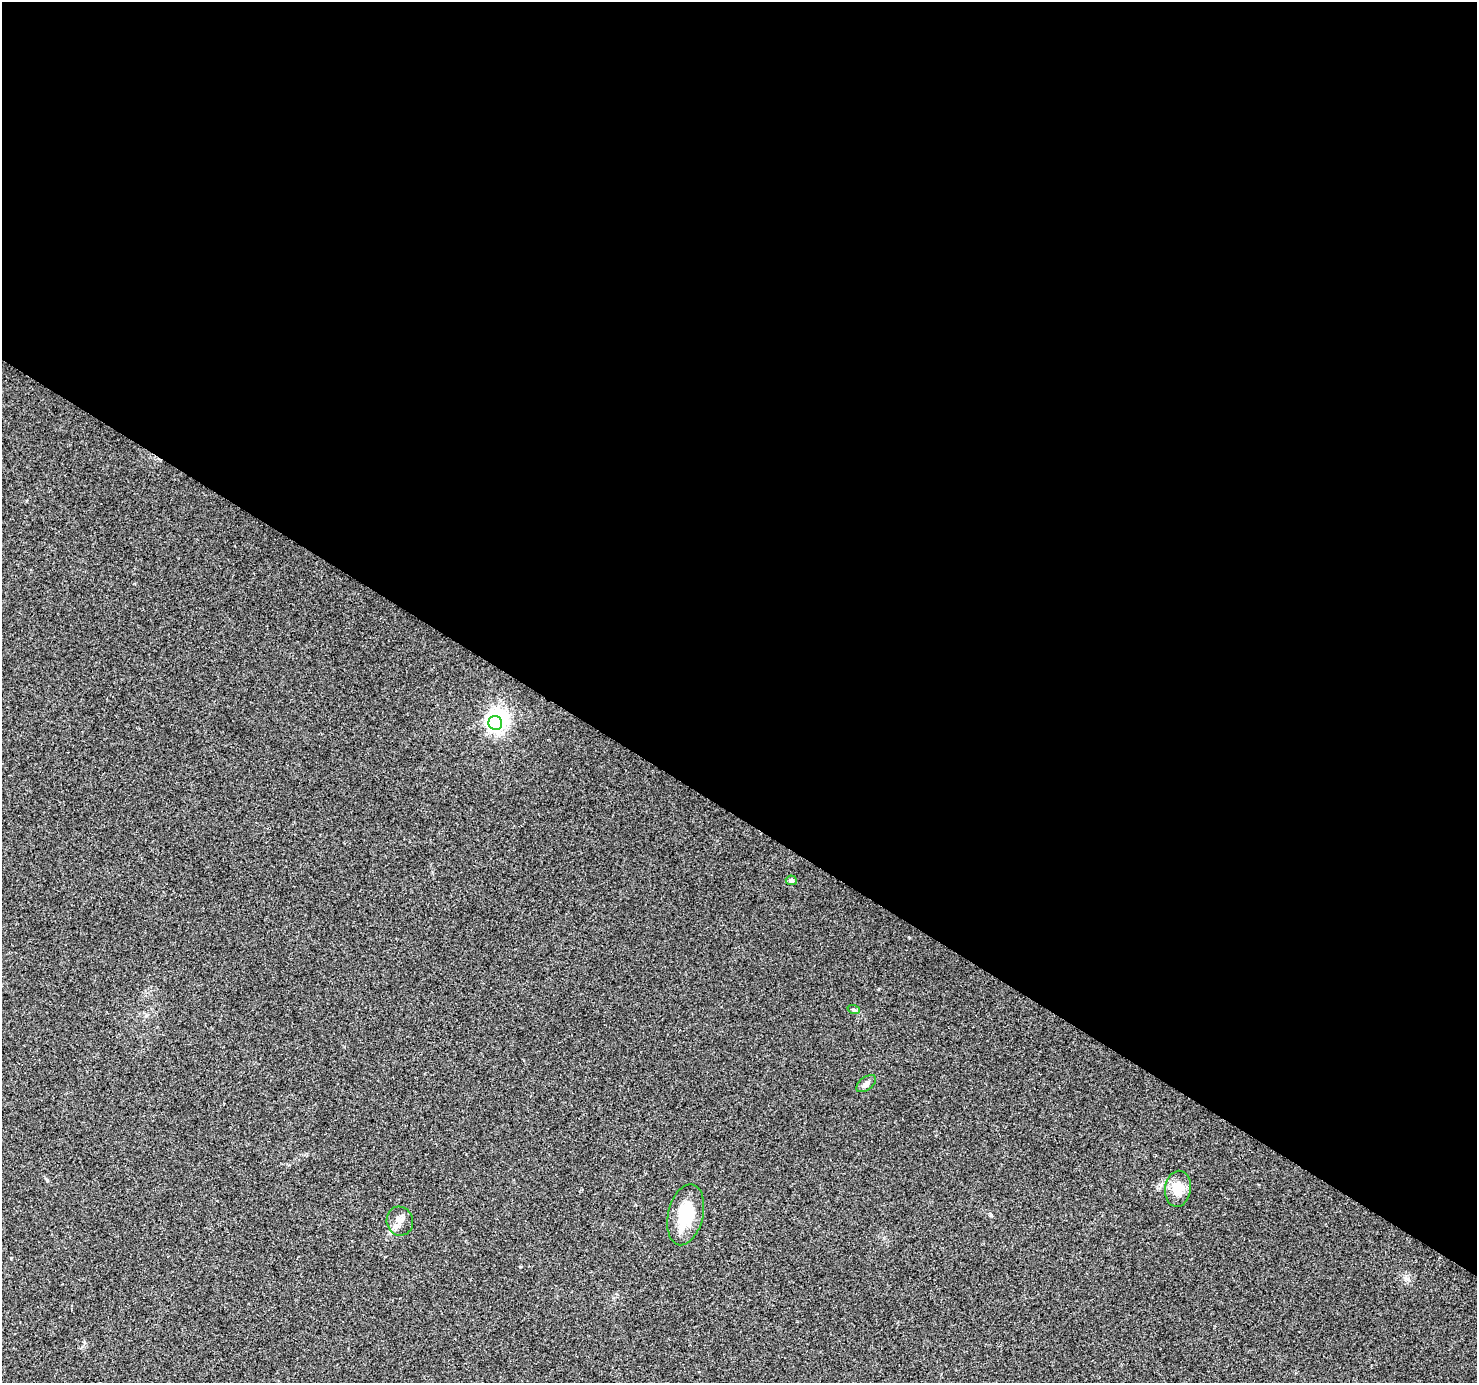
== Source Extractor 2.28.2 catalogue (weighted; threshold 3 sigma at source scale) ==
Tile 3 of 4 x 4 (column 3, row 1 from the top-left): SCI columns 2957-4431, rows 4400-5780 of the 5905 x 5969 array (HDU 1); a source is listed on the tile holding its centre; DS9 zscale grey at full resolution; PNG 1479 x 1385 px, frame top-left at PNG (2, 2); each listed source drawn as its Kron ellipse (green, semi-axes under 4 px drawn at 4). Shown black and unused: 59% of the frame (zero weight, under 2 of 3 exposures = <1% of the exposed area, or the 3 px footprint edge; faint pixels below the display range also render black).
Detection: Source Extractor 2.28.2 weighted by HDU 2 'WHT'; one run over the whole footprint, this tile lists its part. Background 0.047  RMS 0.0058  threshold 0.0262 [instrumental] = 3 sigma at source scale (4.5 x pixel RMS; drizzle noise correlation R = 1.50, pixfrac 1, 0.0396/0.0396 arcsec/px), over >= 5 px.
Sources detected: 10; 1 inside a brighter object's white glare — neither listed nor drawn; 2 inside a brighter listed object's ellipse — not listed separately; the other 7 listed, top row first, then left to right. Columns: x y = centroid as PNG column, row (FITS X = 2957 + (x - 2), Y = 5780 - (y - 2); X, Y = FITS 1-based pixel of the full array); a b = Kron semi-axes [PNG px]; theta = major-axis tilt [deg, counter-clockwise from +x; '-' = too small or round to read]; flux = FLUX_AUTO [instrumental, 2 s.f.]
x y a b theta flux
495 723 7 6 - 210
791 880 5 4 - 1.2
854 1010 6 4 -19 0.79
866 1084 11 6 38 2.7
1178 1189 18 13 82 11
686 1215 31 17 77 21
400 1221 15 13 -74 4.8